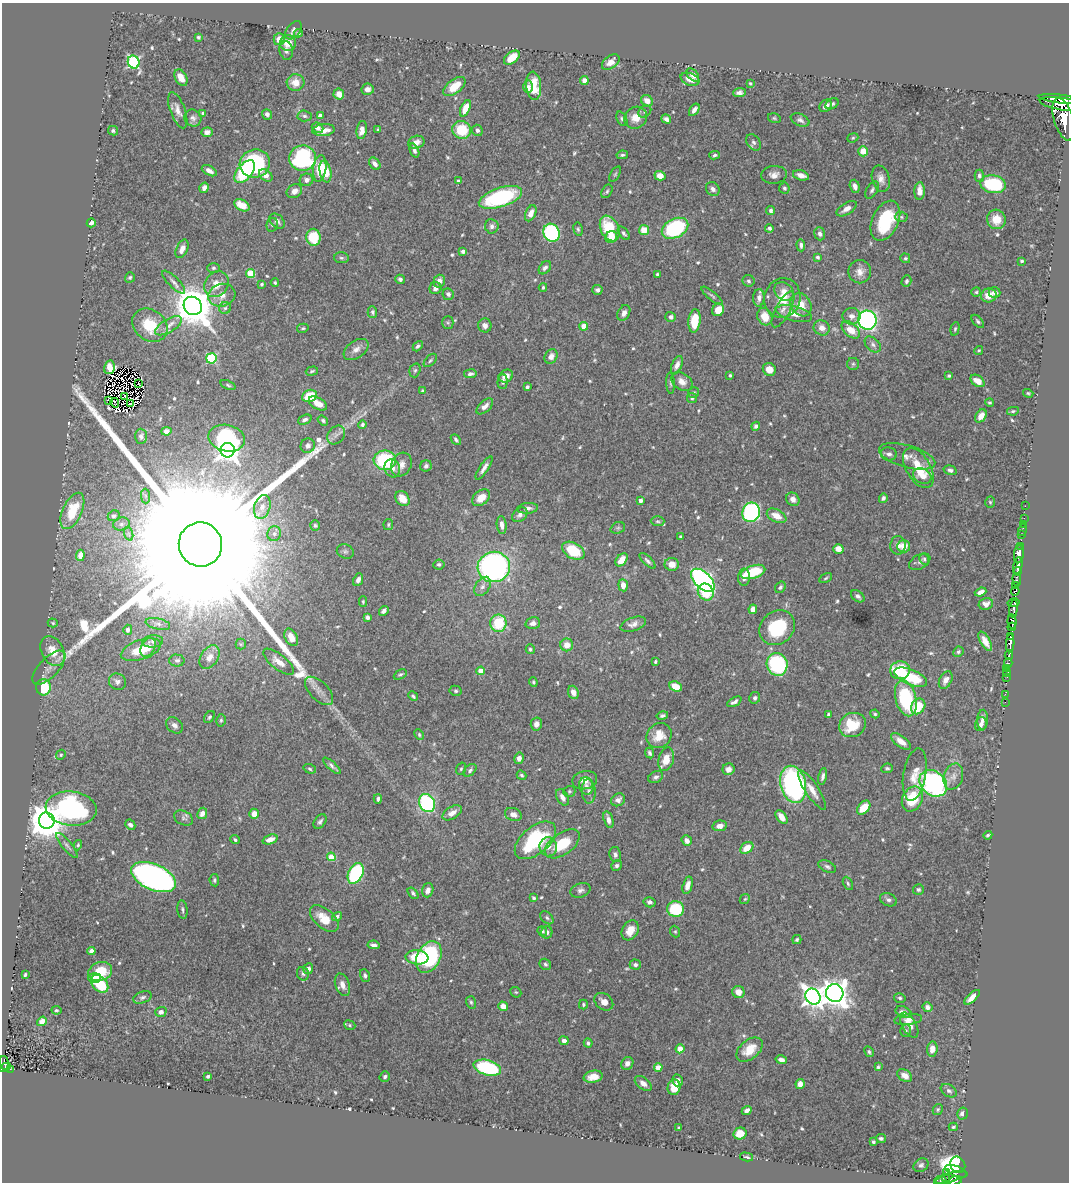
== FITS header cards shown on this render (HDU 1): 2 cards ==
NAXIS1  =                 1067
NAXIS2  =                 1180

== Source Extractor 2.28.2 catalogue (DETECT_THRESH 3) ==
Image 1067 x 1180 px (HDU 1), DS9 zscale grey, 1 PNG px = 1 image px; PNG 1071 x 1184 px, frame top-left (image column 1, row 1180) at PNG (2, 3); each listed source drawn as its Kron ellipse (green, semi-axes under 4 px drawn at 4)
Background 0.699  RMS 0.015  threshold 0.0457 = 3 sigma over >= 5 px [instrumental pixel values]
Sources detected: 622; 6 with non-positive FLUX_AUTO (blend fragments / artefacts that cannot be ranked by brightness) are neither listed nor drawn; of the other 616, the 500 brightest by FLUX_AUTO listed and drawn (116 fainter detections omitted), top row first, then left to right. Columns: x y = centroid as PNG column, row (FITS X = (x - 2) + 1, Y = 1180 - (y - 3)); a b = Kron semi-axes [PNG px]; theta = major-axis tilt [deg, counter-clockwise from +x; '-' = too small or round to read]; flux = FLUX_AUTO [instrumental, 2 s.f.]
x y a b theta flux
293 30 10 6 53 4
298 33 4 3 - 1.7
198 37 3 3 - 1.8
279 39 6 5 - 11
288 43 8 8 - 13
286 50 9 7 -77 4.4
512 58 9 5 39 17
134 62 6 5 - 160
611 62 10 6 37 7.7
693 75 8 5 -47 5.9
181 78 9 5 -59 11
690 79 10 6 -21 9.1
584 80 4 4 - 6
296 83 9 8 - 12
750 83 3 3 - 1.7
454 86 13 7 38 20
534 86 14 7 -85 22
528 87 6 5 - 3.6
368 89 6 5 - 4.8
739 92 6 4 4 4.1
339 94 5 5 - 9.3
1061 99 22 3 -7 2000
647 101 6 5 - 8.1
832 104 7 5 30 2.5
1062 104 22 6 -8 2200
826 106 7 5 45 7.2
465 108 9 4 67 14
178 110 19 7 -70 8.5
694 110 7 4 56 4.9
645 111 7 5 36 1.9
203 113 4 3 - 1.9
267 114 5 5 - 4.4
320 115 4 3 - 3.1
304 116 7 5 -4 2.6
193 118 9 8 - 4
636 118 12 10 37 14
774 118 6 5 - 1.6
622 119 7 5 -66 2.5
666 119 5 4 - 3.2
1064 119 22 9 -73 3200
800 120 10 6 -24 3.7
317 128 6 5 - 4.8
378 129 3 3 - 1.5
324 130 11 6 6 12
362 130 9 5 81 8.7
462 130 9 9 - 36
477 130 6 5 - 3.2
113 131 5 4 - 2.1
207 132 5 4 - 4.9
853 138 6 4 23 1.6
416 142 8 6 19 7.6
754 142 9 6 -56 3.4
414 151 7 4 -69 3.3
863 151 5 5 - 14
622 155 6 4 10 2
715 155 5 4 - 1.9
302 158 13 12 - 150
255 163 15 14 - 160
375 164 7 5 -49 5
320 168 13 6 82 22
209 171 8 4 -29 5.5
325 171 11 5 -80 22
245 172 13 7 50 56
615 174 8 4 60 1.6
266 175 7 5 -38 9.1
774 175 13 9 5 6.4
801 175 8 5 -15 7
660 176 5 4 - 7.9
979 176 6 4 -89 3.4
881 179 13 8 -74 7.2
306 180 7 6 - 4.9
458 181 4 4 - 2.7
993 184 13 9 -9 85
855 186 7 5 -71 4.8
204 188 5 4 - 4
784 188 5 5 - 2
713 189 7 6 - 4
872 190 9 5 60 2.8
294 191 8 6 32 6.2
607 191 7 5 61 2
920 191 9 5 89 8
500 197 22 9 18 110
242 205 8 5 -28 15
847 209 11 5 32 7.1
771 211 4 4 - 2.6
531 213 8 5 65 8.5
901 217 6 5 - 1.9
996 219 10 9 - 20
277 221 9 6 -43 4
885 221 21 13 65 63
91 223 4 4 - 3.2
272 225 7 5 78 2.3
492 226 7 6 - 3.8
610 228 13 9 -64 40
675 228 14 9 27 110
769 228 4 4 - 2.6
578 229 7 4 -79 1.9
644 230 5 5 - 16
551 233 9 8 - 120
624 233 8 4 -52 2.5
820 234 6 5 - 3.5
313 237 8 7 - 38
611 237 6 5 - 15
801 245 6 4 -86 3
182 249 10 5 65 6.2
463 251 4 3 - 3.7
818 257 4 3 - 2.2
341 258 7 5 -3 1.9
905 258 5 4 - 1.8
1022 261 3 3 - 1.8
213 268 6 5 - 1.7
545 268 7 5 48 3.6
860 272 11 11 - 9.1
251 274 4 4 - 38
657 274 3 3 - 1.5
130 277 5 5 - 1.9
400 279 5 4 - 2.7
439 281 6 5 - 6.9
748 281 6 6 - 2.6
906 281 6 5 - 2.1
174 282 15 5 -44 4.6
275 282 4 4 - 1.5
217 284 14 11 55 13
262 284 3 3 - 2
543 287 4 3 - 1.5
435 288 6 6 - 4.9
597 290 5 5 - 2.9
784 291 10 8 -40 7.7
976 292 4 4 - 1.6
995 293 6 5 - 4.5
448 294 6 5 - 3.1
222 295 14 11 17 11
989 295 8 7 - 13
712 296 13 4 -39 2.2
759 298 9 5 87 4.6
782 298 20 18 73 24
801 305 12 10 -59 15
193 306 9 8 - 3700
225 308 6 6 - 2.4
783 309 20 7 62 6.9
718 310 6 5 - 14
372 312 6 5 - 2.3
624 313 8 6 63 5
794 314 18 7 -14 13
852 316 9 8 - 5.6
671 317 5 5 - 3.3
765 317 9 7 -64 13
867 320 9 9 - 280
694 321 12 6 84 26
978 321 8 4 -48 2.2
448 323 6 5 - 1.9
150 325 19 15 -38 40
485 325 7 6 - 4.3
169 326 15 6 31 7.9
584 326 4 4 - 16
303 328 6 4 14 1.7
822 328 8 7 - 7.4
955 329 7 4 75 1.8
851 330 11 6 -42 15
873 344 9 6 -43 3.2
418 346 6 4 48 2.4
356 350 14 8 35 7.8
979 350 5 4 - 1.4
551 356 7 6 - 6.6
211 358 5 5 - 81
430 360 8 4 46 2.1
853 364 6 6 - 2.1
677 365 10 5 67 5
109 367 7 5 77 10
769 369 7 6 - 9.7
415 370 7 5 73 2.5
312 371 6 3 16 1.5
470 374 6 4 9 3
730 375 3 3 - 1.5
506 376 8 6 28 8.6
949 376 4 3 - 1.6
978 381 8 5 -35 11
503 382 7 5 88 2.6
682 382 11 8 -35 7.2
670 383 11 3 -87 1.7
139 384 3 2 - 1.5
228 385 8 4 -20 1.8
527 387 4 3 - 2.2
423 391 4 4 - 2
693 393 5 5 - 1.7
1028 393 5 4 - 1.6
125 396 2 2 - 1.4
310 396 8 6 22 28
692 398 5 5 - 1.8
108 400 2 2 - 32
115 403 5 2 - 1.8
130 403 2 2 - 2.1
990 403 4 4 - 1.6
318 404 10 5 -32 11
485 406 10 5 41 6.2
1013 411 6 4 10 1.7
981 416 7 5 55 9.1
305 420 7 4 23 3.2
323 420 5 4 - 2.4
362 424 4 4 - 2.1
756 426 4 4 - 3
166 431 5 4 - 4.6
336 435 10 8 50 5
141 436 7 6 - 3.4
227 438 18 13 -12 94
456 440 6 4 -48 2.2
308 446 7 7 - 4.3
228 450 7 7 - 980
889 454 8 6 -8 3.8
907 456 29 11 -16 12
385 460 11 9 1 73
401 465 12 9 63 7.5
426 466 6 5 - 2.8
392 468 9 7 -71 8.6
484 468 14 4 56 5.3
918 468 22 12 -60 27
950 470 7 4 -15 2.8
922 476 9 7 -28 7.8
145 496 7 4 -89 2.6
402 498 8 6 -52 14
481 498 10 7 38 14
883 498 5 4 - 2.6
793 499 7 6 - 5.9
640 501 4 3 - 4.7
990 502 5 4 - 1.5
1025 506 2 2 - 12
262 507 12 8 74 8.7
528 508 10 5 6 4
72 511 19 9 65 25
751 512 10 8 72 190
520 515 8 6 40 3.7
114 516 6 5 - 2.8
777 516 10 6 -27 12
1024 518 2 2 - 9.1
658 521 7 5 -2 1.8
121 524 8 6 16 3.4
388 524 5 4 - 1.6
1023 524 2 2 - 13
502 525 9 5 -83 6.1
315 526 5 4 - 1.7
618 528 7 5 20 2.1
1022 530 6 2 72 20
129 534 7 4 -71 2.5
274 534 7 7 - 3.4
1021 535 3 2 - 28
680 536 3 3 - 1.4
200 544 22 21 - 200000
898 545 9 7 89 5.6
904 546 6 6 - 13
1021 546 4 3 - 42
838 549 5 5 - 9.8
345 551 8 7 - 2.8
573 551 12 7 -29 41
1019 554 9 5 84 1600
80 555 6 4 83 5.2
924 559 6 4 -58 1.8
622 560 7 5 50 13
647 561 10 4 -45 3
920 562 11 7 29 3.6
439 564 6 5 - 2.1
672 564 7 6 - 9.3
1018 565 8 3 80 760
494 567 16 15 - 320
1018 571 4 3 - 290
753 572 12 6 18 41
744 577 8 6 87 6.7
826 578 7 4 28 1.5
1017 579 6 3 -85 120
358 580 6 4 65 5.3
703 580 14 8 -44 340
623 585 6 4 -84 8.8
1016 585 4 3 - 150
483 586 10 7 57 5.2
780 587 6 5 - 2.1
1015 591 4 4 - 320
706 592 8 7 - 33
981 592 6 4 21 5.9
858 596 7 5 -38 3.4
363 602 5 4 - 1.4
1014 603 6 3 12 200
986 604 7 6 - 5.2
753 609 5 4 - 7.5
1014 609 8 4 82 230
384 611 5 4 - 3.3
367 617 4 4 - 3.5
1012 622 7 4 -85 1000
53 623 5 4 - 1.4
498 623 8 8 - 46
533 623 7 6 - 4.1
158 624 12 5 -13 4.5
633 624 13 6 20 5.9
1012 627 4 3 - 240
777 628 19 16 43 60
128 630 5 4 - 3.9
1010 636 3 2 - 75
291 637 9 6 -63 13
153 641 10 6 6 4.2
985 641 11 5 -59 8
1010 643 9 3 88 1200
241 644 5 5 - 1.5
567 645 6 6 - 10
148 647 10 7 62 9.4
530 649 5 4 - 1.8
141 650 21 9 19 23
53 651 16 11 -60 15
958 652 5 4 - 2
1009 655 5 3 - 170
210 657 13 8 57 7.1
177 660 7 6 - 2.3
279 662 19 7 -38 12
655 662 3 3 - 1.4
1008 663 5 3 - 84
777 664 11 10 - 100
49 668 21 9 47 8.6
1006 668 2 2 - 7.2
900 670 10 9 - 41
481 671 4 4 - 17
1007 673 4 3 - 34
400 674 7 4 29 1.9
911 677 17 7 -22 49
1007 677 2 2 - 6.8
946 680 9 6 61 6.2
117 682 9 8 - 4.9
533 682 5 4 - 1.4
676 686 6 4 -24 20
44 687 8 7 - 37
319 691 18 9 -45 8.5
456 691 6 5 - 1.9
573 692 7 5 -69 7
1005 694 3 2 - 3.2
413 696 5 3 - 2
755 698 6 5 - 2.8
906 698 18 10 -75 72
734 702 8 3 28 3.4
1005 702 2 2 - 3.5
918 706 8 6 55 27
875 714 4 4 - 1.5
662 715 6 4 14 2.1
828 715 4 3 - 1.8
209 717 7 4 53 1.9
221 720 6 5 - 1.8
983 720 10 5 86 5.2
536 724 6 5 - 5.9
981 724 7 6 - 4.3
174 725 9 7 -43 4.9
852 725 14 12 28 33
419 735 6 4 -64 1.5
659 736 13 11 42 17
901 741 11 5 -36 8.4
650 753 5 4 - 2.2
61 755 5 4 - 1.7
519 758 5 5 - 6.3
666 759 12 7 75 16
332 766 11 4 -42 3.6
887 768 6 4 6 1.8
310 769 6 4 -20 1.7
461 769 6 5 - 1.8
728 769 6 6 - 5.9
470 770 7 5 42 2.8
522 775 5 3 - 1.9
915 775 26 11 80 14
823 776 8 4 79 3.4
953 776 13 9 72 7.8
656 777 8 5 28 3
585 780 12 9 12 8.5
933 783 15 11 -41 220
793 784 19 12 -77 200
586 786 9 7 -74 3.2
812 790 23 6 -57 12
569 791 6 5 - 1.7
589 791 12 7 -87 4.9
562 797 9 5 -60 6.7
378 799 5 4 - 2.5
912 799 13 10 63 38
618 800 7 6 - 4.4
427 803 9 7 -63 120
71 808 25 17 -5 180
864 808 8 5 47 21
202 813 6 4 62 6.5
452 813 10 6 31 6.7
254 814 5 4 - 10
513 814 9 6 -19 6.5
782 817 8 4 -55 7.8
184 818 10 7 -28 3.6
608 820 8 4 -74 6.2
47 821 8 8 - 2800
320 821 8 5 53 2.9
130 825 6 4 -43 4
720 826 7 5 11 6.1
988 835 4 3 - 1.8
270 839 8 4 20 7.8
235 840 5 4 - 1.9
535 840 24 13 39 90
687 841 5 4 - 4.9
562 844 20 10 36 37
67 845 16 4 -50 3.7
78 845 5 4 - 1.5
548 847 9 8 - 7.6
747 848 7 5 37 17
615 855 8 5 -79 3.3
331 857 4 4 - 26
616 866 5 5 - 2.3
827 867 9 5 -24 2.8
356 873 11 7 64 120
154 877 24 12 -23 560
214 880 6 4 -83 2
848 883 7 4 -63 1.9
688 885 9 5 75 7.8
428 890 7 5 73 5.3
580 890 10 7 20 4
918 890 5 5 - 2.2
413 893 6 4 -52 2
534 898 4 3 - 1.7
745 899 5 4 - 1.5
888 900 9 6 -23 3.3
649 902 6 5 - 3.9
676 909 8 8 - 53
182 910 9 5 -83 2.6
337 916 5 4 - 2.8
547 918 8 5 -46 2.2
324 919 17 9 -41 19
630 930 10 8 60 13
542 931 5 4 - 1.7
675 932 6 5 - 1.6
547 933 6 5 - 3
797 939 5 4 - 1.8
374 945 6 4 -8 3.3
91 951 4 4 - 4.4
417 957 11 7 -5 34
429 957 17 11 62 140
545 964 6 5 - 2.1
635 965 5 5 - 2.7
308 969 5 5 - 3.8
100 971 12 9 18 29
303 974 7 6 - 2.5
25 975 4 3 - 1.8
365 975 6 5 - 2.5
95 978 6 5 - 15
100 984 10 7 -47 44
342 985 11 7 -71 8.2
516 992 6 5 - 1.5
738 992 6 6 - 9.4
835 993 9 8 - 1200
143 997 10 6 21 2.9
813 997 8 7 - 700
972 997 10 4 43 8.4
900 998 6 4 -15 1.8
471 1002 6 5 - 1.9
604 1002 10 8 -38 8.3
583 1005 5 4 - 1.7
503 1006 5 4 - 9
927 1007 5 4 - 4.6
56 1010 5 4 - 1.5
161 1012 6 5 - 4.4
904 1012 8 5 -24 5.7
908 1019 14 5 6 5.2
42 1021 5 4 - 7.3
350 1025 6 4 -23 1.7
909 1025 14 7 -60 9.4
906 1031 6 5 - 2.1
564 1041 4 3 - 4.4
588 1043 4 4 - 2.5
680 1049 4 4 - 13
932 1049 7 5 83 7.3
750 1050 15 9 41 20
869 1052 5 4 - 1.8
781 1060 6 3 -13 4.2
4 1063 7 4 -81 160
627 1063 7 5 56 6.1
5 1067 6 3 28 63
878 1067 4 3 - 1.6
487 1068 14 7 -16 120
658 1068 4 4 - 19
10 1069 2 2 - 7.7
905 1075 8 5 -30 6.3
208 1076 4 3 - 2
385 1077 5 5 - 2.5
593 1077 9 6 11 12
677 1080 6 5 - 5.1
643 1083 10 6 -38 5.7
800 1084 5 4 - 5.8
674 1087 8 6 78 19
949 1091 9 6 -32 3.1
938 1109 6 4 59 1.6
747 1110 5 4 - 4.4
962 1114 6 5 - 4.1
953 1127 4 3 - 1.6
679 1128 3 3 - 1.8
740 1133 6 6 - 14
881 1138 5 4 - 2
873 1142 3 3 - 2
747 1157 7 3 -13 1.9
921 1165 8 6 37 2.9
958 1165 8 7 - 450
956 1171 11 5 -21 260
946 1172 3 2 - 10
945 1177 3 2 - 34
950 1178 17 4 17 190
941 1180 6 3 -10 44
955 1181 7 3 16 310
At the frame edge (FLAGS 8, measured only in part): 2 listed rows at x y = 1064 119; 955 1181
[116 fainter detections neither listed nor drawn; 6 non-positive-flux detections neither listed nor drawn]